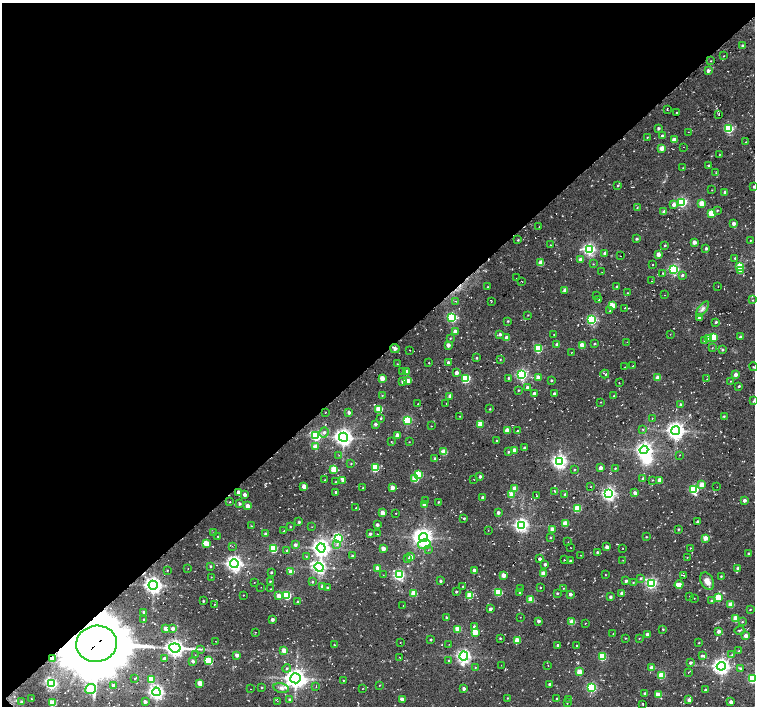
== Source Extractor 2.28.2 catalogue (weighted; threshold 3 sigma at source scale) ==
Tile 5 of 4 x 4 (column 1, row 2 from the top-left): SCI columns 8-1513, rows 3050-4457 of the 6052 x 6034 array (HDU 1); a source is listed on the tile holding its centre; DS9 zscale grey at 2 x 2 block average (1 PNG px = mean of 2 x 2 image px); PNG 757 x 708 px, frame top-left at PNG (2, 3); each listed source drawn as its Kron ellipse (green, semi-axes under 4 px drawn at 4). Shown black and unused: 51% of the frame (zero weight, under 2 of 3 exposures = <1% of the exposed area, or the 3 px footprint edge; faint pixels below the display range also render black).
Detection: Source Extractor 2.28.2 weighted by HDU 2 'WHT'; one run over the whole footprint, this tile lists its part. Background 0.085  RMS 0.0093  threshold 0.0419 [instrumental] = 3 sigma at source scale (4.5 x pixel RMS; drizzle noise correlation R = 1.50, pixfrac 1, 0.0396/0.0396 arcsec/px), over >= 5 px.
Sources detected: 447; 1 too faint to see at this stretch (2 x 2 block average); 3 inside a brighter object's white glare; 13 cosmic-ray / hot-pixel residue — neither listed nor drawn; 3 inside a brighter listed object's ellipse — not listed separately; the other 427 listed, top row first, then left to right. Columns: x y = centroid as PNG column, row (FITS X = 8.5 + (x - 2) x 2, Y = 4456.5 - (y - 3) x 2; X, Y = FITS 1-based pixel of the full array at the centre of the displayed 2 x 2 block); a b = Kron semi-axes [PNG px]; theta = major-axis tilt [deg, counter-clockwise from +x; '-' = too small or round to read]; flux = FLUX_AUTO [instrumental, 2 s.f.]
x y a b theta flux
743 46 3 2 - 4.1
724 56 2 2 - 1
711 61 2 2 - 1.1
708 71 3 2 - 8.8
667 109 2 2 - 0.99
677 112 2 2 - 1
719 114 3 2 - 1.1
658 128 3 2 - 5
729 128 3 3 - 190
688 132 2 2 - 0.71
662 136 3 3 - 4.8
647 137 3 3 - 2.2
674 140 3 3 - 19
746 142 2 2 - 1.9
683 147 2 2 - 0.67
662 148 3 3 - 21
719 155 3 2 - 1
709 166 3 3 - 3.1
683 168 3 2 - 1.6
716 173 2 2 - 1.5
618 185 3 2 - 2.4
754 187 3 2 - 3.5
712 190 2 2 - 0.83
725 192 3 2 - 5.9
682 202 3 3 - 250
674 204 3 3 - 13
702 204 3 3 - 41
637 208 3 2 - 1.3
717 210 3 2 - 1.9
664 212 3 2 - 21
711 213 3 3 - 58
734 223 3 2 - 10
539 227 2 2 - 0.97
637 239 3 2 - 3.9
518 240 3 2 - 1.8
750 240 2 2 - 1.3
694 242 3 2 - 17
550 245 2 2 - 1.1
665 245 2 2 - 2.3
706 248 2 2 - 5.6
589 249 4 4 - 490
605 253 3 3 - 6.6
658 254 3 3 - 13
620 256 2 2 - 0.69
735 258 3 2 - 1.7
580 259 3 3 - 9.8
541 263 3 3 - 31
593 264 3 2 - 1.1
652 265 2 2 - 1.4
740 266 3 3 - 52
674 269 3 3 - 290
740 271 3 3 - 20
602 272 2 2 - 0.84
663 273 3 2 - 1.7
682 275 4 3 - 3.6
516 278 2 2 - 0.67
521 281 2 2 - 0.81
652 281 2 2 - 0.96
616 286 3 3 - 3
487 287 2 2 - 1.8
718 287 2 2 - 0.84
565 290 3 2 - 13
628 293 2 2 - 1.3
664 295 2 2 - 0.7
597 296 3 2 - 1.2
598 300 2 2 - 2.7
753 300 3 2 - 1
456 301 2 2 - 0.84
491 302 2 2 - 0.87
612 305 3 3 - 54
625 308 2 2 - 1.3
702 309 9 4 52 8.2
610 311 3 2 - 1.7
528 315 2 2 - 1.1
452 317 3 3 - 270
699 318 3 3 - 13
592 320 3 3 - 230
508 321 2 2 - 1.9
716 322 3 2 - 3.5
455 331 3 2 - 16
500 334 3 2 - 5.5
670 334 2 2 - 0.74
554 335 2 2 - 0.85
714 337 3 3 - 67
740 337 3 3 - 5.1
450 338 3 2 - 1.3
507 338 3 2 - 21
709 339 3 3 - 26
705 340 3 3 - 11
627 342 2 2 - 0.84
595 344 3 2 - 2.5
448 345 3 3 - 11
557 345 3 2 - 7.8
582 345 3 3 - 31
395 348 5 3 - 9.2
712 348 3 2 - 1
538 349 3 3 - 130
410 350 2 2 - 0.71
722 350 3 2 - 2.5
571 353 2 2 - 0.76
476 358 2 2 - 2.4
500 359 3 2 - 1.4
429 362 3 2 - 0.85
448 362 3 3 - 5.9
397 364 3 2 - 1.3
632 366 3 2 - 1.5
625 367 2 2 - 0.67
753 367 4 2 - 1.2
402 371 2 2 - 0.94
407 372 3 3 - 23
456 373 3 3 - 12
605 374 4 2 - 3.1
735 374 3 2 - 19
522 375 3 3 - 340
538 377 3 3 - 19
382 378 3 3 - 30
508 378 3 2 - 2.4
658 378 3 3 - 28
465 379 4 3 - 150
707 379 2 2 - 0.73
551 380 2 2 - 2.9
403 381 3 3 - 13
408 381 3 3 - 21
730 381 2 2 - 1
619 383 2 2 - 0.99
739 386 3 2 - 2.2
527 387 2 2 - 4.2
518 390 2 2 - 2.2
534 393 3 3 - 7.8
554 393 3 2 - 3.5
382 395 3 2 - 1.3
450 396 3 2 - 13
614 396 3 2 - 2
754 401 4 2 - 2.3
601 402 3 2 - 0.87
446 403 2 2 - 1.1
418 404 2 2 - 1.5
681 404 3 3 - 4
379 409 3 3 - 73
490 409 2 2 - 2
326 412 2 2 - 0.8
349 412 4 3 - 5.3
460 416 2 2 - 1.2
724 416 3 2 - 2
381 418 3 2 - 2
652 418 2 2 - 1
407 420 3 3 - 170
376 424 2 2 - 6.6
480 424 3 3 - 38
431 426 2 2 - 1.2
643 429 3 2 - 1.3
507 430 3 3 - 26
517 431 2 2 - 1.6
676 431 4 4 - 1100
324 432 5 4 - 6.8
397 435 3 3 - 19
316 436 4 3 - 280
343 437 4 4 - 1100
497 441 2 2 - 1.8
391 442 3 2 - 1
409 442 2 2 - 0.85
316 447 3 3 - 19
525 448 3 2 - 5.5
514 450 3 3 - 18
644 450 4 4 - 860
444 452 3 3 - 41
508 452 3 2 - 2
339 455 2 2 - 0.98
679 455 2 2 - 0.88
435 459 3 3 - 8.1
559 462 4 4 - 730
351 464 2 2 - 1.5
375 468 3 3 - 140
600 468 3 2 - 16
615 468 2 2 - 1.7
334 469 3 3 - 55
574 470 2 2 - 1.4
419 474 3 3 - 93
480 476 3 2 - 5.6
643 478 3 2 - 2
415 479 3 3 - 41
325 480 2 2 - 1.4
474 480 2 2 - 0.61
652 480 2 2 - 0.98
660 480 3 3 - 20
343 481 3 3 - 5.8
336 482 2 2 - 1.8
702 485 3 3 - 35
304 486 3 3 - 26
392 487 3 3 - 18
591 487 2 2 - 0.76
717 487 2 2 - 0.51
363 488 2 2 - 1.6
515 488 3 3 - 19
694 489 3 3 - 180
555 491 2 2 - 2.6
238 492 3 3 - 8.9
336 492 2 2 - 4.6
635 493 4 3 - 7.7
511 494 3 3 - 24
609 494 4 4 - 610
245 495 3 2 - 9.7
565 495 2 2 - 6.4
537 496 3 2 - 1.6
482 497 2 2 - 5.4
426 500 2 2 - 0.83
744 500 3 3 - 7.7
230 502 2 2 - 1.2
438 502 2 2 - 1.7
240 504 3 3 - 3.2
424 505 3 3 - 12
248 506 3 3 - 26
356 508 2 2 - 2.3
577 508 3 3 - 72
383 513 3 3 - 24
396 513 2 2 - 0.99
498 513 3 3 - 5.2
464 518 2 2 - 2.2
299 522 3 3 - 2.6
698 522 2 2 - 5.8
565 524 3 3 - 43
377 525 2 2 - 6.5
521 525 4 4 - 610
251 526 3 2 - 1.2
290 526 3 2 - 1.5
312 527 2 2 - 0.75
552 529 2 2 - 14
678 529 2 2 - 2.2
488 530 2 2 - 1
283 531 2 2 - 1.3
214 533 3 2 - 2.2
265 534 3 3 - 3.1
370 534 3 2 - 4.3
377 534 2 2 - 0.65
218 536 2 2 - 2
424 537 4 4 - 1100
550 537 2 2 - 2
646 537 2 2 - 1.5
338 538 4 3 - 230
705 538 3 3 - 26
568 542 2 2 - 0.78
206 543 4 3 - 48
424 544 6 5 - 40
295 545 3 3 - 5.2
337 545 4 3 - 3.4
232 546 2 2 - 1
607 547 3 2 - 13
321 548 4 4 - 1000
383 548 3 3 - 20
571 548 2 2 - 1.1
623 548 2 2 - 0.68
690 548 2 2 - 1.1
273 549 3 3 - 130
428 550 2 2 - 1
287 551 3 3 - 2.6
597 552 2 2 - 3.4
748 554 3 2 - 2.1
580 555 2 2 - 0.69
306 556 2 2 - 1.1
353 556 2 2 - 5.1
411 557 3 3 - 16
687 557 2 2 - 0.81
408 559 4 3 - 3.5
539 559 2 2 - 5.3
564 560 2 2 - 0.79
623 560 2 2 - 0.66
570 561 2 2 - 2.8
234 564 4 4 - 830
545 564 2 2 - 5.4
211 566 3 2 - 1.9
319 567 4 4 - 570
377 568 3 3 - 11
738 568 3 3 - 6.9
188 569 2 2 - 0.8
167 570 2 2 - 1.2
474 570 3 2 - 9.7
271 572 2 2 - 2.6
291 572 4 3 - 20
543 573 3 3 - 31
383 575 2 2 - 1
399 575 3 3 - 340
503 575 3 3 - 20
605 575 2 2 - 0.83
684 575 3 2 - 0.88
721 576 2 2 - 2.1
211 577 2 2 - 0.78
640 578 4 3 - 2.9
270 581 3 2 - 1.8
440 581 2 2 - 3.5
626 581 3 3 - 4.5
707 581 9 6 -61 16
254 582 2 2 - 0.57
312 582 3 3 - 2.2
633 582 3 2 - 1.4
651 583 3 3 - 360
153 585 4 4 - 1100
679 585 4 3 - 22
322 586 3 3 - 5.6
463 586 2 2 - 2
261 587 2 2 - 0.63
327 587 3 2 - 2.2
540 587 2 2 - 1.7
564 588 2 2 - 1.1
271 589 2 2 - 1.4
521 589 2 2 - 1.4
456 592 2 2 - 2.9
498 592 3 3 - 92
414 593 3 3 - 48
520 593 2 2 - 3.8
557 593 2 2 - 2.6
621 593 3 3 - 6.4
570 594 3 3 - 6.5
243 595 2 2 - 0.93
287 595 3 3 - 140
470 595 3 3 - 50
279 596 3 3 - 27
689 596 2 2 - 0.73
610 597 2 2 - 5.5
694 598 2 2 - 0.63
718 598 3 3 - 81
531 599 3 3 - 37
203 601 2 2 - 2.5
298 601 3 3 - 1.7
711 601 3 3 - 2.3
214 605 3 2 - 1.2
731 605 3 3 - 39
403 606 2 2 - 0.72
490 609 3 2 - 6.2
750 610 2 2 - 1.3
144 612 3 3 - 3.6
446 617 3 2 - 2.1
520 617 2 2 - 0.64
144 619 2 2 - 2.3
736 619 3 3 - 56
272 620 3 3 - 6.7
538 621 3 2 - 6.7
572 622 3 3 - 33
742 622 3 2 - 1.7
585 623 2 2 - 0.78
474 626 3 3 - 3.6
166 628 3 3 - 18
173 628 3 3 - 9.9
458 629 3 3 - 53
663 629 2 2 - 1.8
739 630 5 2 - 2.6
719 631 2 2 - 12
255 632 2 2 - 0.81
475 632 3 3 - 52
613 634 2 2 - 0.84
647 634 2 2 - 12
746 636 3 2 - 21
500 638 2 2 - 2
625 638 2 2 - 1.5
639 638 2 2 - 0.97
431 639 2 2 - 2.5
517 640 3 3 - 45
215 641 2 2 - 0.78
400 643 2 2 - 0.79
699 643 3 2 - 1.1
96 644 20 18 9 22000
449 644 2 2 - 0.99
334 645 2 2 - 1.4
558 645 3 2 - 6.4
576 645 2 2 - 1.3
175 648 6 4 -7 1100
200 649 4 2 - 2.3
284 650 3 3 - 26
739 651 3 2 - 1
195 655 2 2 - 0.62
237 655 3 3 - 9.7
732 655 3 3 - 2.3
464 656 4 4 - 660
702 656 4 3 - 4.5
399 657 3 2 - 1.1
602 657 3 3 - 110
52 658 4 2 - 8.9
164 659 3 3 - 5.8
193 661 3 3 - 5.9
209 661 4 3 - 140
449 661 3 3 - 2.8
690 663 3 3 - 5.2
501 665 2 2 - 0.62
548 666 2 2 - 0.76
721 666 4 4 - 940
287 668 4 4 - 3.8
475 668 3 2 - 1.3
652 668 3 3 - 27
741 669 3 3 - 6.8
580 672 3 3 - 46
688 672 2 2 - 0.94
661 675 3 3 - 57
296 678 5 5 - 1500
135 679 4 2 - 2
151 679 3 3 - 65
753 679 3 3 - 170
343 680 3 2 - 1.2
200 683 3 3 - 38
51 684 4 3 - 350
549 684 2 2 - 3.8
113 685 3 3 - 4.7
380 685 2 2 - 1.1
316 686 3 2 - 1.6
262 687 2 2 - 1.8
281 688 8 5 -12 8.9
591 688 4 3 - 190
90 689 5 5 - 200
250 689 2 2 - 0.59
362 689 2 2 - 0.83
464 689 3 2 - 9.4
705 690 3 2 - 4.4
156 692 4 4 - 730
645 693 2 2 - 3.9
658 695 3 3 - 30
508 698 2 2 - 1.3
31 699 2 2 - 1.1
402 699 3 2 - 18
557 699 2 2 - 2.5
569 699 2 2 - 0.85
290 700 3 3 - 7.1
689 700 3 2 - 14
277 701 3 2 - 1
22 702 3 3 - 6.1
145 702 3 2 - 6.9
731 702 3 2 - 14
53 703 3 3 - 61
567 703 2 2 - 1.1
643 704 4 2 - 1.4
Overlapping masked pixels (flux is a lower limit): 4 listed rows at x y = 395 348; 153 585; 96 644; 52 658
Isophote crosses this tile's border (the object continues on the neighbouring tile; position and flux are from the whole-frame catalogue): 3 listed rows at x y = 754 187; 754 401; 753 679
Diffuse or blended objects may show on this block-average render without a row.